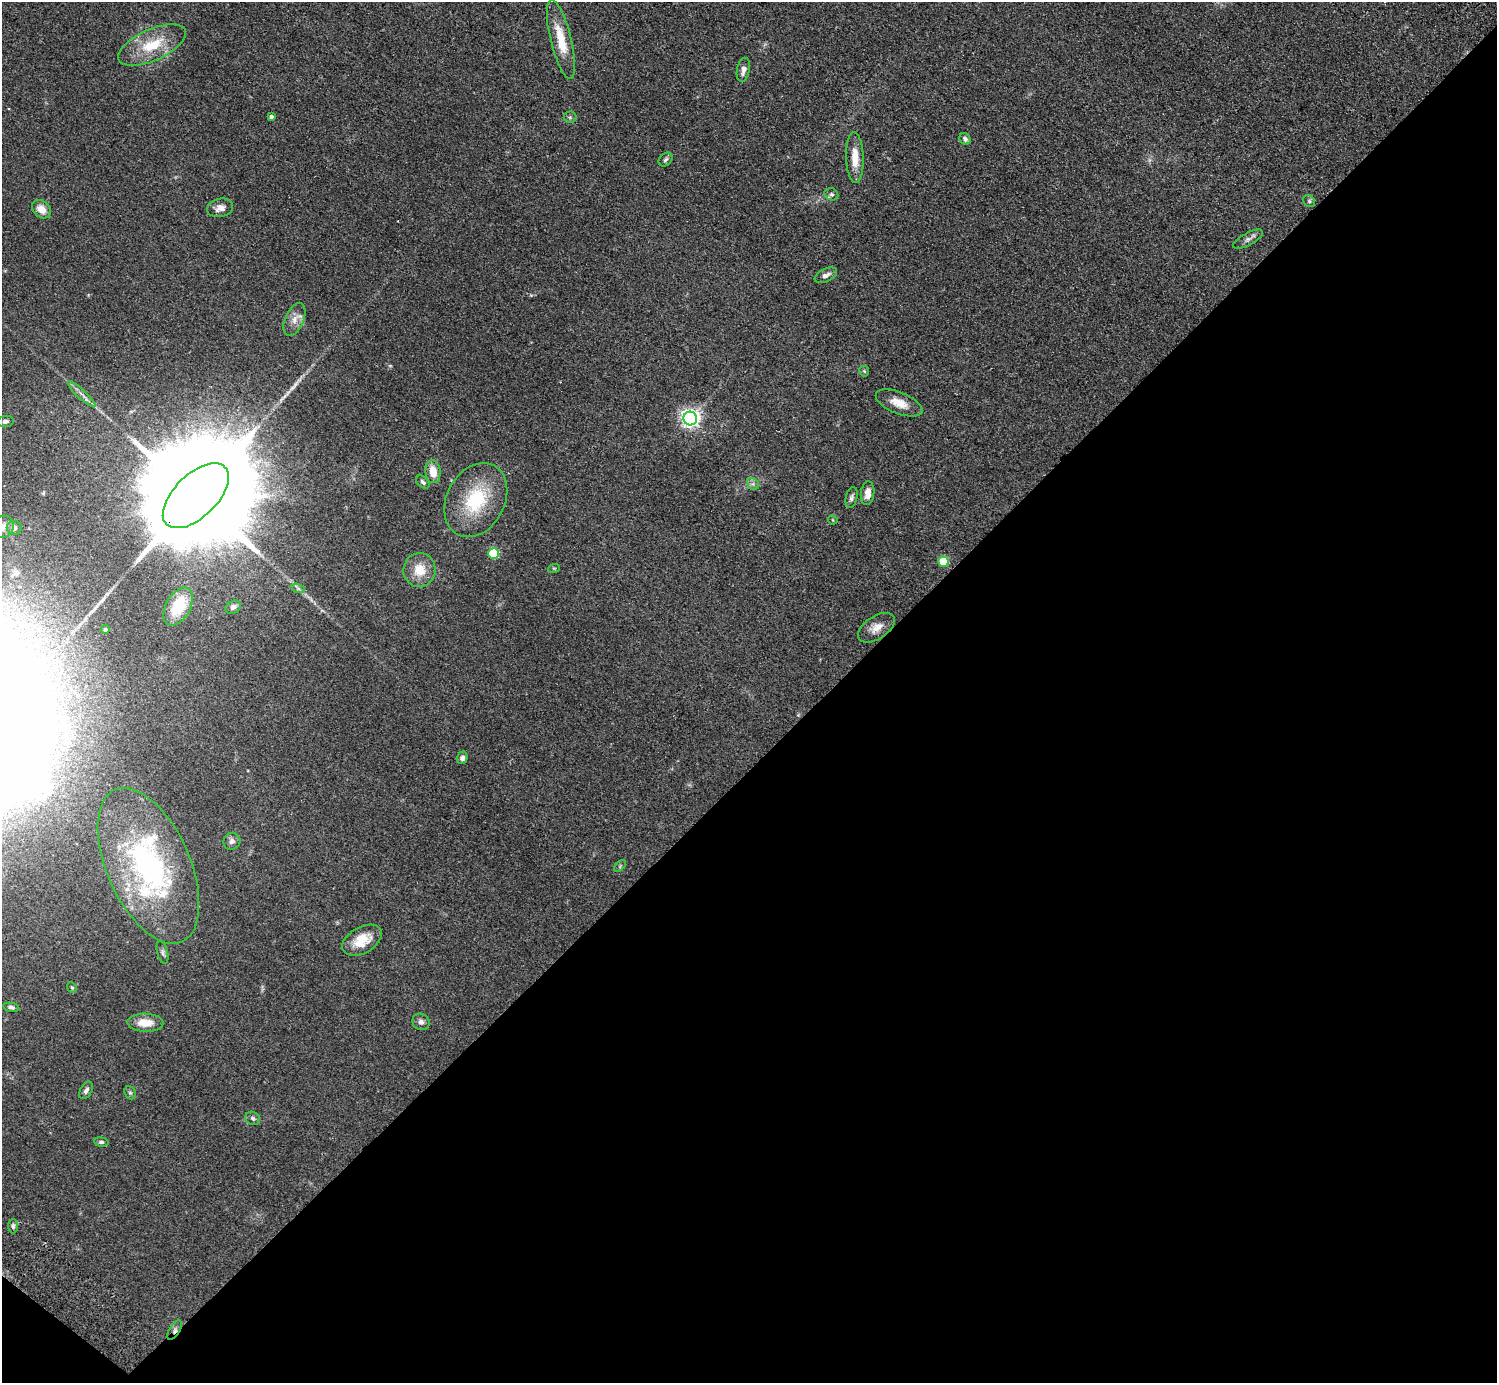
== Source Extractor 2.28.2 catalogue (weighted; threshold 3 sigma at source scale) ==
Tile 15 of 4 x 4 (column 3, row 4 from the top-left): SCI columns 3030-4524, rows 343-1723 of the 6059 x 6069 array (HDU 1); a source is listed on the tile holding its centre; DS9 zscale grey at full resolution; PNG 1499 x 1385 px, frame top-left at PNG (2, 2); each listed source drawn as its Kron ellipse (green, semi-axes under 4 px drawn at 4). Shown black and unused: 45% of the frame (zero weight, under 2 of 3 exposures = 3% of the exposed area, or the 3 px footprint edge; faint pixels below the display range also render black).
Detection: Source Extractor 2.28.2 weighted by HDU 2 'WHT'; one run over the whole footprint, this tile lists its part. Background 0.0531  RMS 0.0077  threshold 0.0348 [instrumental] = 3 sigma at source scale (4.5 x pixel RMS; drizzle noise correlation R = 1.50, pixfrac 1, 0.05/0.05 arcsec/px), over >= 5 px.
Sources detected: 58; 1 inside a brighter object's white glare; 1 long thin detection or spike segment (spike, bleed or trail) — neither listed nor drawn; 1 inside a brighter listed object's ellipse — not listed separately; the other 55 listed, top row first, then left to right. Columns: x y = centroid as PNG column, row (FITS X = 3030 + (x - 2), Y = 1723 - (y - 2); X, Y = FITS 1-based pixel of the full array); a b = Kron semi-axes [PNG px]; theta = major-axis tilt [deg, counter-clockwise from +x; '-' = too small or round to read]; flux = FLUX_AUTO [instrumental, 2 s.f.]
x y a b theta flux
561 40 40 10 -76 20
152 45 36 15 24 26
743 70 12 6 79 4.1
271 117 4 4 - 1.6
570 117 6 6 - 1.5
965 139 6 5 - 2
855 158 25 8 -88 12
666 160 8 5 44 1.7
831 194 7 5 -29 1.6
1309 201 6 5 - 1.3
220 208 13 9 12 5.3
41 209 10 8 -40 7.6
1248 239 17 6 29 3.3
826 275 12 6 26 3.3
294 320 17 9 66 6.5
864 371 5 5 - 0.94
82 394 18 4 -43 3.4
899 403 25 10 -22 11
690 418 7 6 - 350
5 421 8 5 7 2.3
433 472 11 7 -82 9.7
423 482 8 5 -46 1.8
753 484 7 5 -45 1.9
868 493 12 6 84 5.8
196 496 41 21 44 40000
852 498 11 5 77 2.2
476 500 39 29 62 45
833 520 5 3 - 0.65
3 527 12 10 46 5
14 528 7 7 - 3.1
494 554 5 5 - 45
943 562 5 5 - 33
554 568 6 4 17 0.76
419 570 17 16 - 14
298 588 7 4 -19 1.5
178 606 20 12 60 21
233 607 8 6 32 3.2
876 628 20 11 33 8.1
105 630 4 4 - 1.6
462 758 6 5 - 2.1
232 841 9 8 - 3.1
148 866 83 41 -66 180
620 866 7 4 46 1.1
362 940 21 13 30 16
162 952 12 5 -76 2
72 987 6 4 -67 0.95
11 1007 8 4 -11 1.7
421 1022 9 8 - 2.9
145 1023 18 9 -2 11
86 1090 9 5 61 2.3
130 1093 7 5 -68 1.3
253 1118 8 6 -32 1.9
101 1142 7 4 -7 1.5
13 1226 7 5 90 1.5
175 1330 11 5 58 2.6
Overlapping masked pixels (flux is a lower limit): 3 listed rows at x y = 690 418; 196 496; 175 1330
Isophote crosses this tile's border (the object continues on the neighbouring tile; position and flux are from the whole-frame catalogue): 1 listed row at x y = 3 527